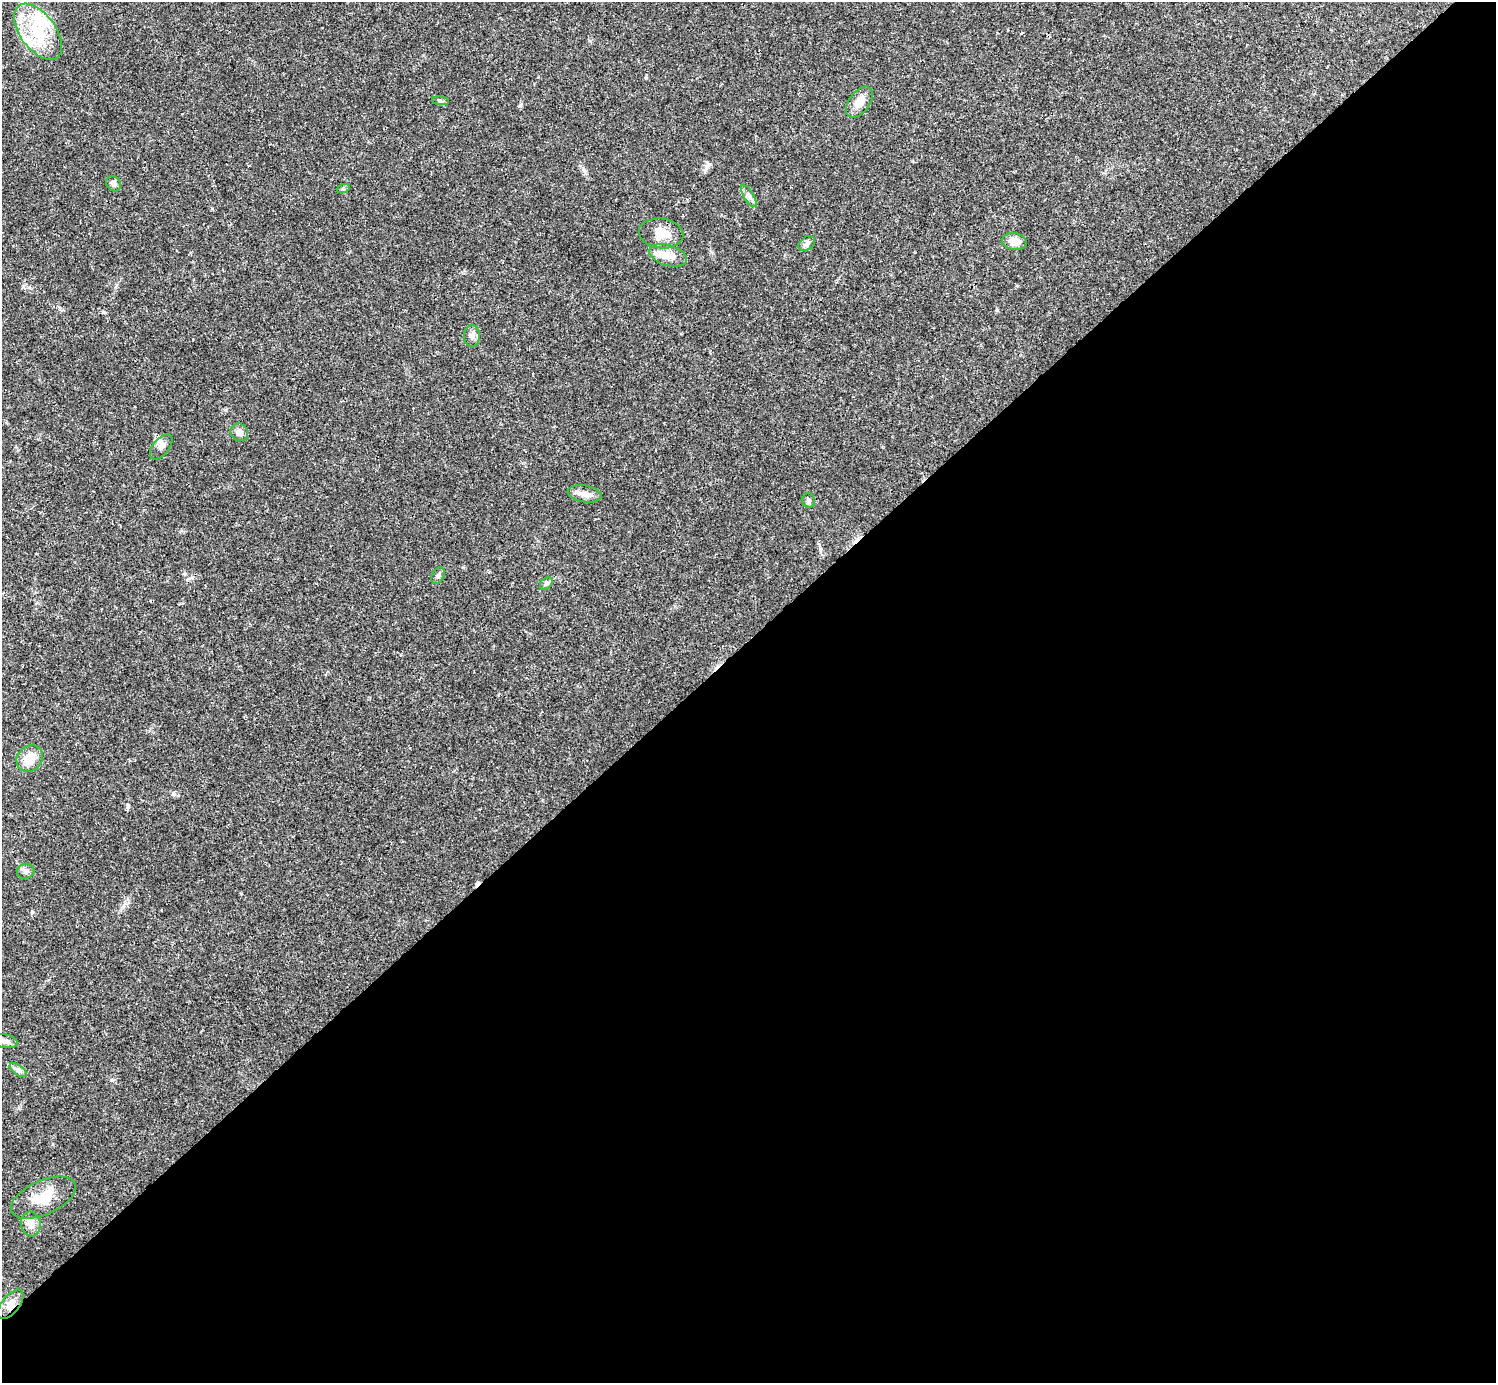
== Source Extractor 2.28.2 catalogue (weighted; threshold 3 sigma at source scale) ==
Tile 12 of 4 x 4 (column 4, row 3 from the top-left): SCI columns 4485-5978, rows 1539-2919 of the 5981 x 5980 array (HDU 1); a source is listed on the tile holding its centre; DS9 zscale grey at full resolution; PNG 1498 x 1385 px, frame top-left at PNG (2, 2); each listed source drawn as its Kron ellipse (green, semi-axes under 4 px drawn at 4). Shown black and unused: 54% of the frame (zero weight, under 3 of 4 exposures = <1% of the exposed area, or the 3 px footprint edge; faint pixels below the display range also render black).
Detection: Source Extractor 2.28.2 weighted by HDU 2 'WHT'; one run over the whole footprint, this tile lists its part. Background 0.0207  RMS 0.0022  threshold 0.01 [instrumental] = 3 sigma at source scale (4.5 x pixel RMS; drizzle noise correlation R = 1.50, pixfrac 1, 0.05/0.05 arcsec/px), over >= 5 px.
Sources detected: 27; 3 inside a brighter listed object's ellipse — not listed separately; the other 24 listed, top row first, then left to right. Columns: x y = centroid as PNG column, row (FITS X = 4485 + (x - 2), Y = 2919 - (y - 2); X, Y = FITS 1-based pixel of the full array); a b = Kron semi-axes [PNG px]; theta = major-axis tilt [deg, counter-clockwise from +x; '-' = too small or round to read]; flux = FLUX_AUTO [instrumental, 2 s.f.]
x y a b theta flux
38 32 32 17 -54 10
440 101 8 3 -5 0.37
859 102 18 10 53 2.7
113 184 8 7 - 0.66
343 189 6 4 19 0.33
749 196 12 5 -59 0.85
661 233 22 15 -7 3.6
1014 241 12 8 -10 2.2
807 243 9 6 33 0.72
668 255 19 10 -17 2.6
472 336 11 8 -88 1.1
239 432 9 8 - 1.4
161 447 15 8 51 1.2
585 494 17 8 -9 1.7
809 501 7 6 - 0.5
438 575 9 6 62 0.56
546 583 7 5 46 0.48
30 759 14 12 46 3.6
26 871 9 7 11 0.76
5 1041 12 6 -10 0.95
18 1070 10 5 -35 0.71
43 1198 34 17 24 5.5
31 1224 12 10 -81 1.6
10 1304 17 8 52 2
Unlisted compact peaks at least as high as the median listed source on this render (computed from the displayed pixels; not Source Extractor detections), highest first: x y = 128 807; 709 164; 520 105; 111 1080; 32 912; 173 793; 104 312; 584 170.